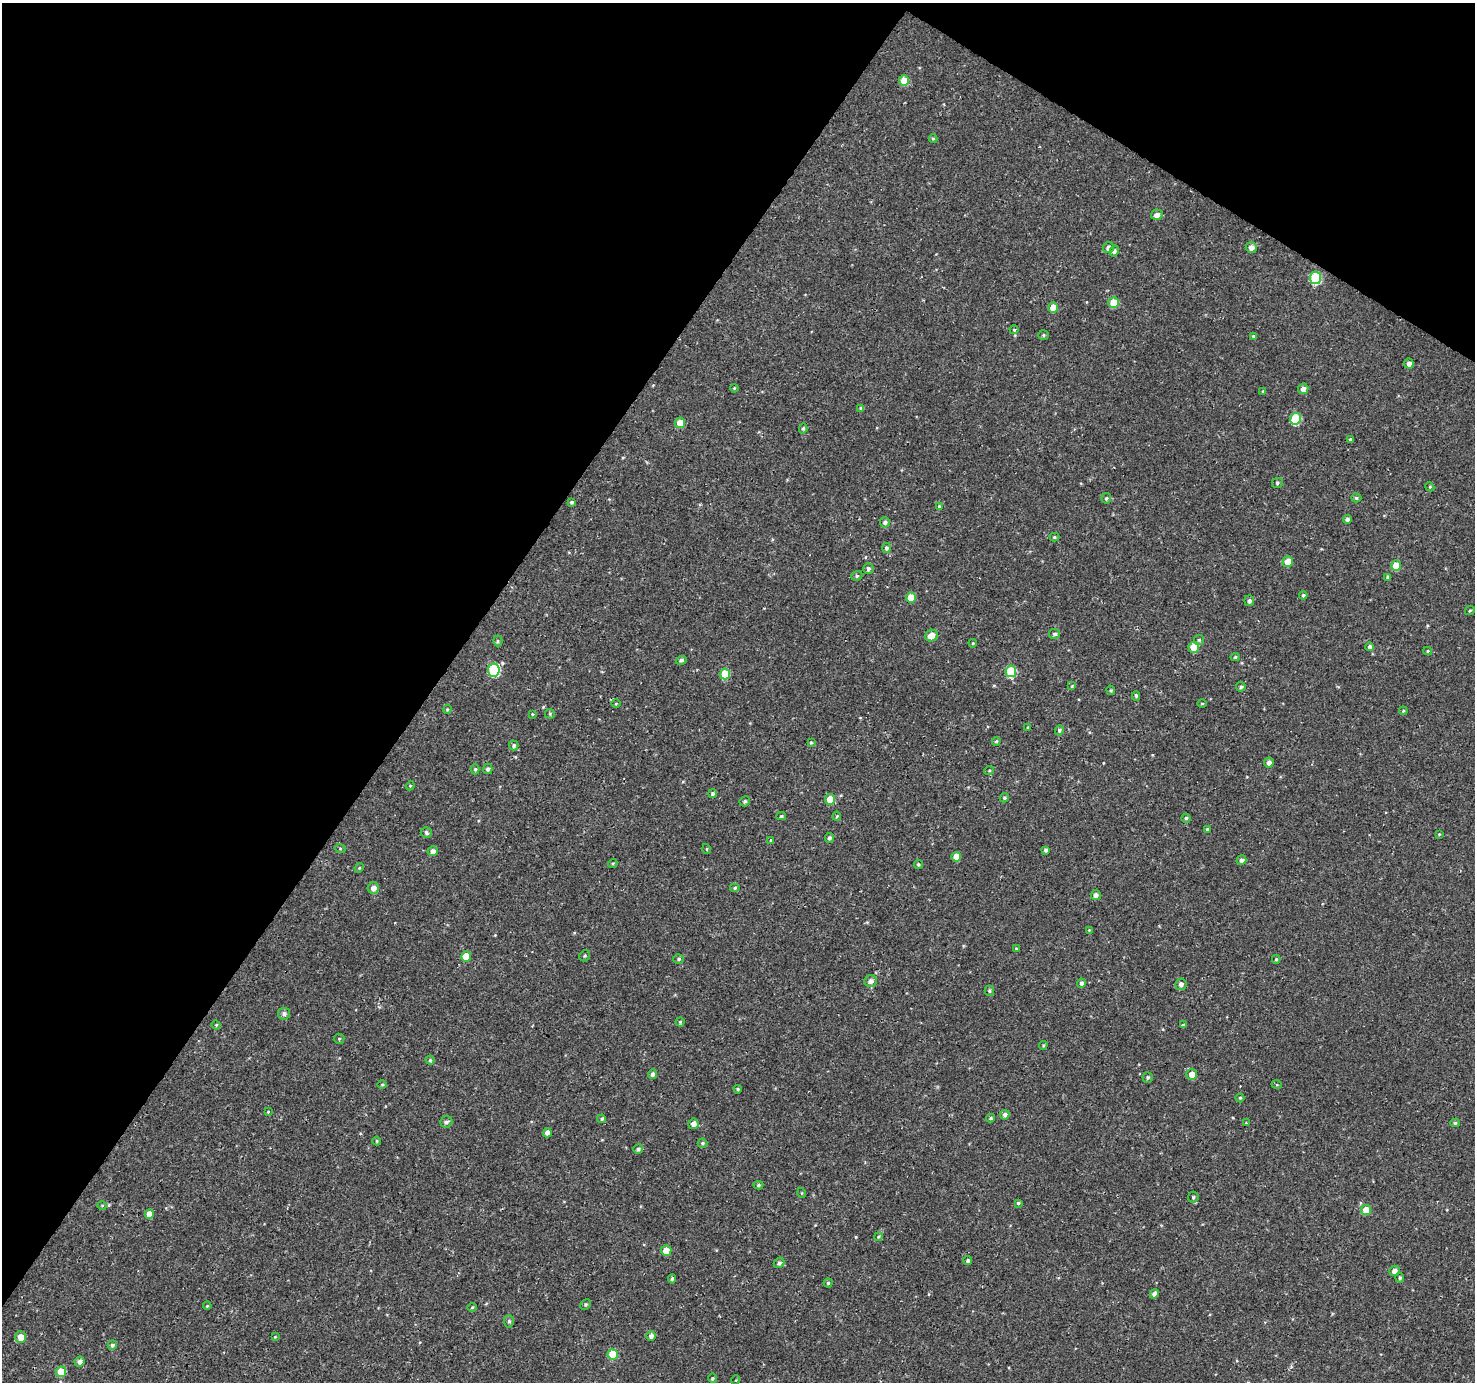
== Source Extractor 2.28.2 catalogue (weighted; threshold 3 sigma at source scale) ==
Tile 2 of 4 x 4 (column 2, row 1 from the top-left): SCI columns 1482-2954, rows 4397-5776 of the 5900 x 5964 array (HDU 1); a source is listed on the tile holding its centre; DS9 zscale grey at full resolution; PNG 1477 x 1384 px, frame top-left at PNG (2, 3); each listed source drawn as its Kron ellipse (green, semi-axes under 4 px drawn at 4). Shown black and unused: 34% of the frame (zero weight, under 3 of 4 exposures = <1% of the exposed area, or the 3 px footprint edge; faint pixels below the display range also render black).
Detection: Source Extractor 2.28.2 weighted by HDU 2 'WHT'; one run over the whole footprint, this tile lists its part. Background 4.57e-04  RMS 0.0026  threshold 0.0118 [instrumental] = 3 sigma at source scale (4.5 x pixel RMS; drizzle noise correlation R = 1.50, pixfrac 1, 0.0396/0.0396 arcsec/px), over >= 5 px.
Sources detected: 162; all 162 listed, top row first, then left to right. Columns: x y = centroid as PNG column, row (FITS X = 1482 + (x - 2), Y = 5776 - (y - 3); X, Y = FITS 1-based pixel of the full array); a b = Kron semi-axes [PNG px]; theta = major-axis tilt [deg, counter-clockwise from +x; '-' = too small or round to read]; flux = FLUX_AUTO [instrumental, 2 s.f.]
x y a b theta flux
904 81 5 5 - 4.6
933 139 4 4 - 0.32
1157 215 6 5 - 1.5
1251 247 5 5 - 1.5
1108 248 6 5 - 0.9
1114 251 5 4 - 0.72
1315 278 6 5 - 13
1114 303 5 5 - 4.9
1053 308 5 5 - 3.2
1014 330 4 4 - 0.28
1044 335 5 4 - 0.37
1253 336 3 3 - 0.3
1409 364 5 4 - 1.1
734 388 4 3 - 0.22
1303 389 5 5 - 1.2
1263 391 4 4 - 0.33
861 408 4 4 - 0.37
1296 419 6 5 - 11
680 423 5 5 - 3.2
803 428 5 4 - 0.45
1350 439 4 3 - 0.32
1277 483 5 5 - 0.4
1430 487 5 3 - 0.26
1106 498 5 5 - 0.46
1356 498 5 4 - 0.42
572 502 4 3 - 0.38
939 506 4 3 - 0.31
1347 519 4 4 - 0.84
885 522 5 5 - 0.74
1054 537 5 4 - 0.32
887 548 5 4 - 0.52
1288 562 5 5 - 3.2
1396 566 5 5 - 4.1
868 568 5 5 - 0.57
857 576 6 4 22 0.43
1388 577 4 4 - 0.43
1303 595 4 4 - 0.37
911 597 5 5 - 3.3
1249 601 5 5 - 0.69
1470 611 5 4 - 0.32
1055 634 6 5 - 0.57
931 636 6 5 - 2.3
1199 640 5 5 - 0.36
498 641 5 4 - 0.38
973 643 4 4 - 0.25
1194 647 5 5 - 4.2
1370 647 4 4 - 0.76
1428 651 4 4 - 0.35
1235 657 4 4 - 0.39
681 660 5 4 - 0.62
494 670 6 6 - 15
1011 671 6 5 - 11
725 674 5 5 - 5.7
1072 686 4 4 - 0.22
1241 687 5 4 - 0.5
1111 690 5 4 - 0.37
1136 696 5 4 - 0.39
616 704 5 3 - 0.23
1202 704 5 3 - 0.25
447 709 5 4 - 0.32
1403 711 4 4 - 0.29
532 714 4 4 - 0.25
550 714 5 5 - 0.34
1028 727 4 3 - 0.21
1059 730 5 4 - 0.51
996 741 4 3 - 0.32
811 743 4 4 - 0.27
514 745 5 4 - 0.57
1269 763 5 5 - 0.92
475 769 5 4 - 0.38
488 769 5 4 - 0.59
989 771 5 3 - 0.26
410 786 5 3 - 0.23
713 794 4 4 - 0.55
1004 798 5 4 - 0.45
830 799 5 5 - 3.8
745 801 5 5 - 0.5
781 816 5 4 - 0.38
837 816 4 4 - 0.28
1186 818 4 4 - 0.46
1207 829 3 3 - 0.37
426 832 5 5 - 0.6
1439 834 3 3 - 0.22
829 838 5 4 - 0.63
771 840 4 4 - 0.28
340 848 5 3 - 0.26
707 849 5 3 - 0.22
1046 850 4 4 - 0.55
433 851 5 5 - 1.3
956 857 5 4 - 2.6
1241 860 5 5 - 0.75
613 863 5 3 - 0.3
918 864 4 4 - 0.38
359 868 5 4 - 0.29
373 888 5 5 - 1.4
735 888 5 4 - 0.37
1096 895 5 5 - 0.94
1089 930 3 3 - 0.18
1016 948 4 2 - 0.2
585 956 6 5 - 0.41
466 957 5 5 - 4.3
679 959 5 4 - 0.39
1276 959 4 3 - 0.36
871 981 6 5 - 1.2
1082 983 4 4 - 0.74
1181 984 6 5 - 0.9
989 991 5 5 - 0.43
284 1014 6 6 - 0.87
680 1022 4 4 - 0.33
216 1025 5 4 - 0.31
1183 1025 4 3 - 0.46
339 1039 5 5 - 0.31
1043 1045 4 3 - 0.29
430 1060 4 4 - 0.39
652 1074 5 4 - 0.82
1192 1074 5 5 - 2.1
1148 1077 5 5 - 0.42
382 1084 5 3 - 0.26
1277 1085 5 3 - 0.25
738 1089 4 3 - 0.35
1240 1098 4 4 - 0.36
268 1112 4 4 - 0.21
1005 1115 5 4 - 0.77
991 1118 4 3 - 0.4
602 1119 4 4 - 0.49
446 1122 6 5 - 0.73
1246 1123 4 3 - 0.2
1455 1123 4 4 - 0.42
693 1124 5 5 - 1.3
547 1133 5 4 - 1.1
377 1141 4 4 - 0.27
702 1143 5 5 - 0.44
638 1149 5 4 - 0.51
758 1185 5 4 - 0.45
802 1193 5 3 - 0.2
1193 1197 5 5 - 0.47
1018 1203 4 4 - 0.37
102 1205 5 3 - 0.23
1366 1210 5 5 - 3.3
149 1214 5 4 - 2.5
878 1237 4 3 - 0.27
666 1251 5 5 - 2.6
968 1261 4 4 - 0.57
779 1263 5 5 - 0.66
1394 1271 5 5 - 1.3
1400 1278 5 4 - 0.48
672 1279 4 4 - 0.41
828 1283 4 4 - 0.38
1154 1294 5 4 - 1.1
585 1304 5 4 - 0.41
207 1306 4 3 - 0.23
472 1307 4 4 - 0.27
509 1321 6 5 - 0.55
651 1336 5 4 - 1
20 1337 6 5 - 2.8
275 1337 4 2 - 0.18
112 1345 5 4 - 0.68
613 1355 5 5 - 7
79 1361 5 5 - 1.1
61 1372 5 5 - 4.2
713 1378 5 3 - 0.29
736 1380 5 3 - 0.21